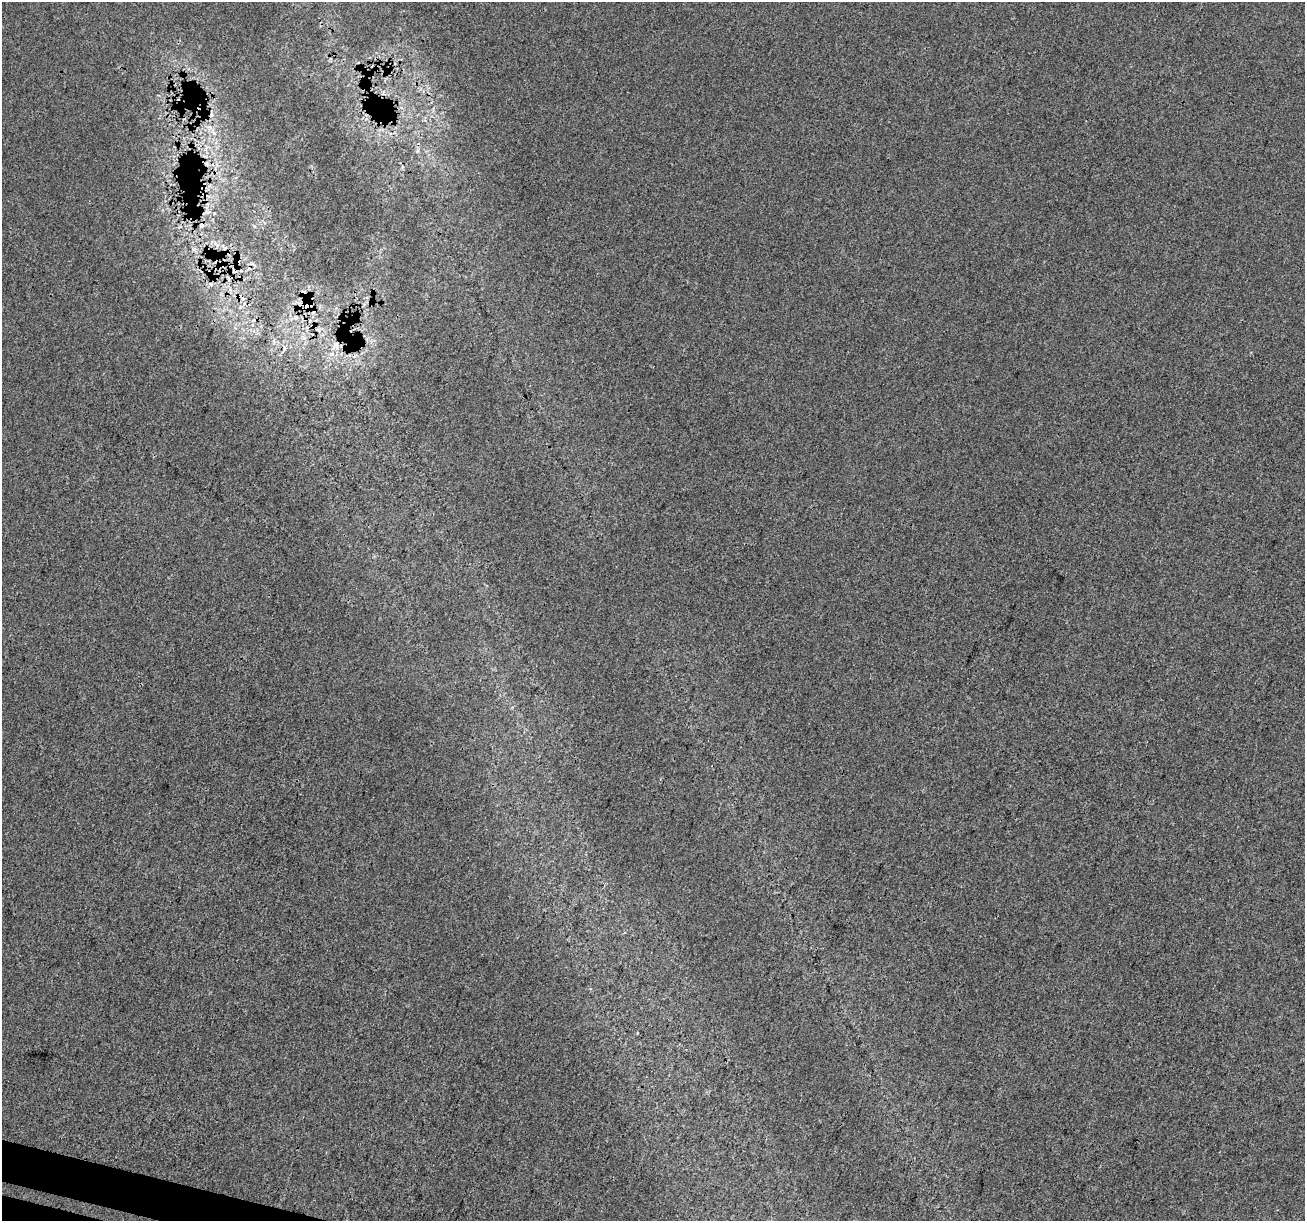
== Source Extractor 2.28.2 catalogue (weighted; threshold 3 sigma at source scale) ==
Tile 7 of 4 x 4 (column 3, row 2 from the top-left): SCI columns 2648-3950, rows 2712-3930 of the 5304 x 5485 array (HDU 1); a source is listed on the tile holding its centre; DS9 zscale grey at full resolution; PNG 1307 x 1223 px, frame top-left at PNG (2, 2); no overlay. Shown black and unused: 1% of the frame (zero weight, under 3 of 4 exposures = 6% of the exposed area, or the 3 px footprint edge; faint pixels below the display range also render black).
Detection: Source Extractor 2.28.2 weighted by HDU 2 'WHT'; one run over the whole footprint, this tile lists its part. Background -8.97e-04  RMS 0.0032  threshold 0.0142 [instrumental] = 3 sigma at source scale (4.5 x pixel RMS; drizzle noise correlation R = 1.50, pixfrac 1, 0.0396/0.0396 arcsec/px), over >= 5 px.
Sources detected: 15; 6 cosmic-ray / hot-pixel residue — not listed; the other 9 listed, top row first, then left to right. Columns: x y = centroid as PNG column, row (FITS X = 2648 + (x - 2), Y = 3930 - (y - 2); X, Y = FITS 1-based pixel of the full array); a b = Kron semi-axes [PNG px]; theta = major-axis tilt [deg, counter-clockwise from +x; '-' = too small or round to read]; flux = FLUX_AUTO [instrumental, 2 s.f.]
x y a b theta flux
213 132 13 4 -65 1.5
207 250 11 5 -81 0.9
238 259 7 5 -28 0.81
211 284 6 6 - 0.77
304 293 11 8 -52 2.3
307 306 13 12 - 5.3
296 317 7 7 - 1.3
304 338 7 5 -89 1.1
335 346 15 10 70 4.3
Overlapping masked pixels (flux is a lower limit): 5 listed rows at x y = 207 250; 238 259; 304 293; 307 306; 335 346